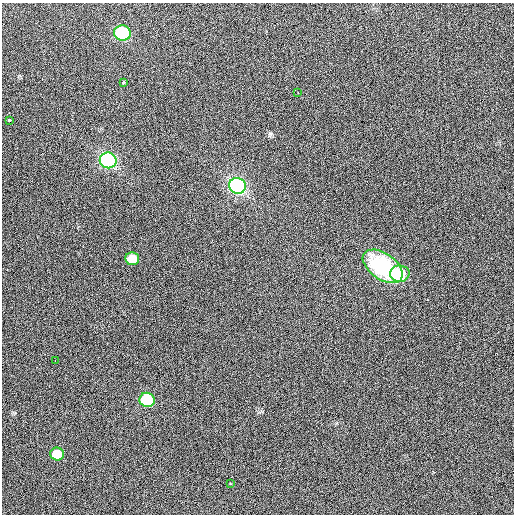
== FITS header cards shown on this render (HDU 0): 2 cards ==
NAXIS1  =                  512 / Axis length
NAXIS2  =                  512 / Axis length

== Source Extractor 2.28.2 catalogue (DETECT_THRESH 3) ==
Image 512 x 512 px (HDU 0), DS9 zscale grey, 1 PNG px = 1 image px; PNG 516 x 516 px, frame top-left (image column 1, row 512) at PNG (2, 3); each listed source drawn as its Kron ellipse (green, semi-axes under 4 px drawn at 4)
Background 419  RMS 1.9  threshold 5.56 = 3 sigma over >= 5 px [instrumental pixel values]
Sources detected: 13; all 13 listed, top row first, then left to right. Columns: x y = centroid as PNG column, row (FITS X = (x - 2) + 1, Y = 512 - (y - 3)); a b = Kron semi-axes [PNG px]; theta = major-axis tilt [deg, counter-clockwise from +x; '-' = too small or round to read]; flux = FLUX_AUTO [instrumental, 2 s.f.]
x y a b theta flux
122 33 8 7 - 11000
123 83 4 3 - 430
298 93 2 2 - 64
9 120 3 3 - 550
108 160 8 8 - 25000
237 186 8 7 - 27000
132 259 7 6 - 1900
383 266 22 13 -35 5600
400 274 10 8 3 4200
55 361 3 2 - 590
147 400 8 7 - 8300
57 454 7 6 - 2600
230 483 2 2 - 75